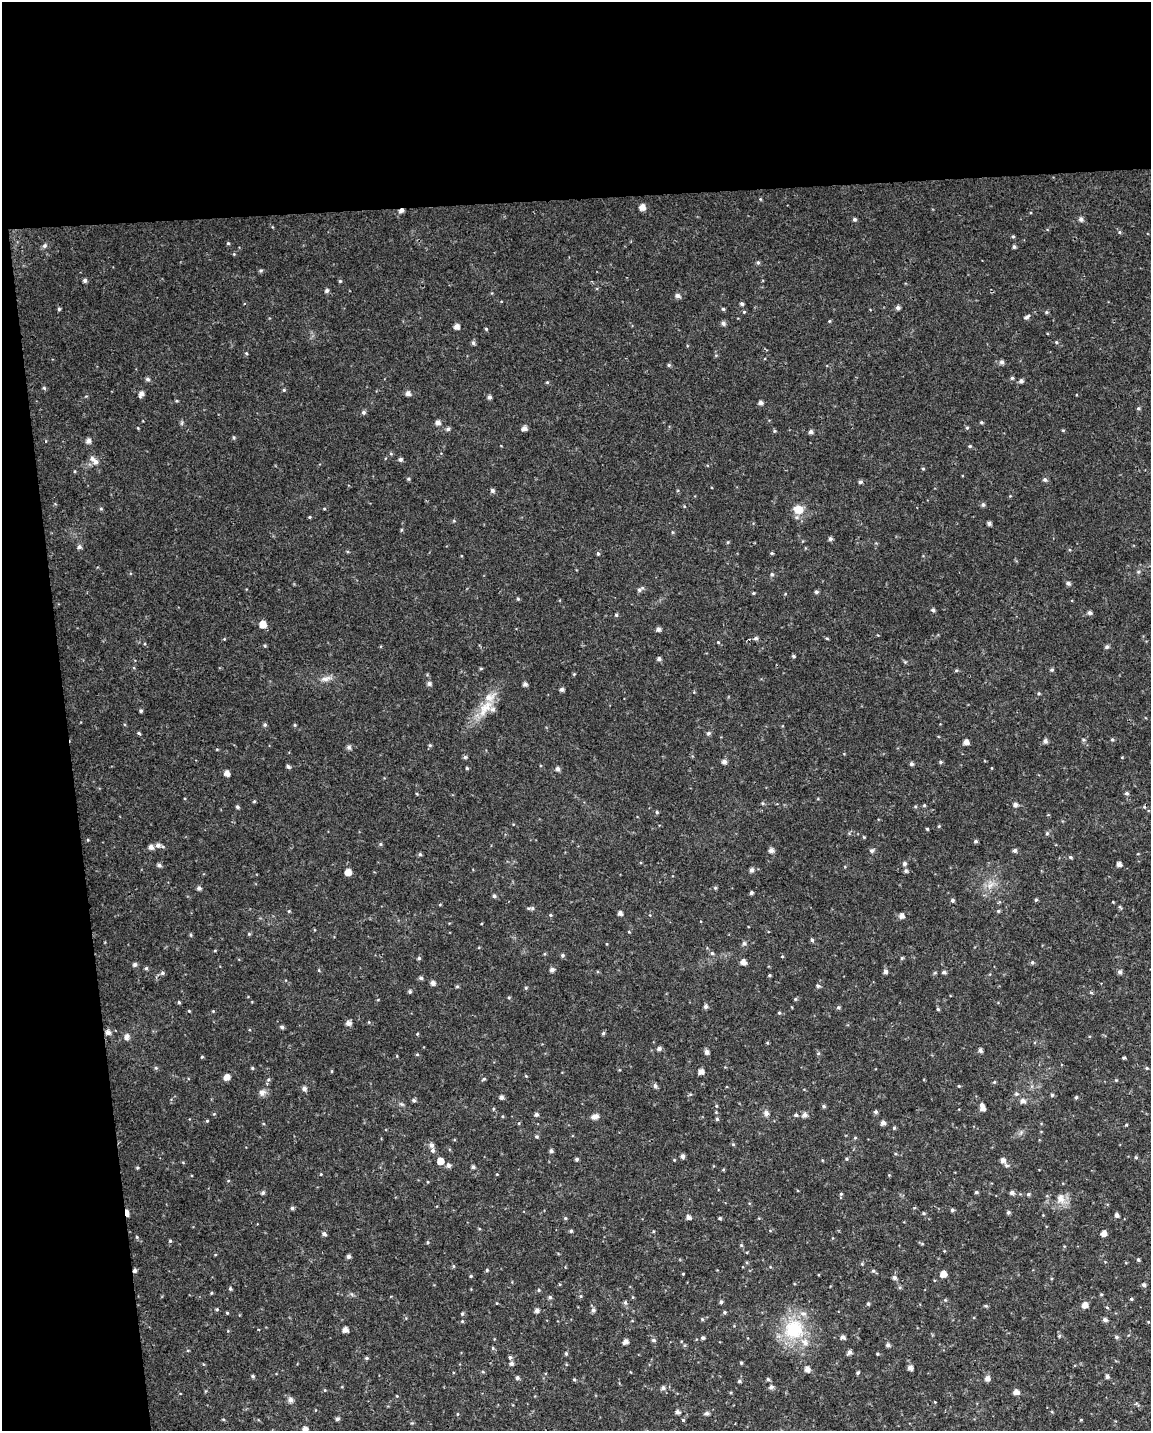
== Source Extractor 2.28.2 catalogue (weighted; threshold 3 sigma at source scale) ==
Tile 1 of 4 x 3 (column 1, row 1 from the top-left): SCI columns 1-1149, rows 2910-4338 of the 4595 x 4347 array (HDU 1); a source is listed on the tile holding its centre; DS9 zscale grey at full resolution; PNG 1153 x 1433 px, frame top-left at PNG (2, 2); no overlay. Shown black and unused: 19% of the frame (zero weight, under 2 of 3 exposures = <1% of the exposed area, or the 3 px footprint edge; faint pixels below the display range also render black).
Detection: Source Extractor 2.28.2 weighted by HDU 2 'WHT'; one run over the whole footprint, this tile lists its part. Background 0.0424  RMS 0.0059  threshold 0.0267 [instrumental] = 3 sigma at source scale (4.5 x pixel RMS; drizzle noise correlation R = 1.50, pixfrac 1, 0.0396/0.0396 arcsec/px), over >= 5 px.
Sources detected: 280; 1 cosmic-ray / hot-pixel residue — not listed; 4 inside a brighter listed object's ellipse — not listed separately; the other 275 listed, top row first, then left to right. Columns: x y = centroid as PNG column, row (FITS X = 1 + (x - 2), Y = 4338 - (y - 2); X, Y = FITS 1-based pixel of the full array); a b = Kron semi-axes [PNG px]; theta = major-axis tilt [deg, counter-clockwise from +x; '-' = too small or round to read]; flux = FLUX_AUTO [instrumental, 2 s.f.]
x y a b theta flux
642 207 5 5 - 3.4
402 210 5 4 - 1.7
854 219 5 5 - 0.84
1081 219 5 5 - 1.4
1013 236 5 3 - 0.57
228 243 4 4 - 0.57
44 246 7 4 72 1
1014 247 4 4 - 0.87
758 262 5 4 - 0.77
85 280 4 4 - 1.3
340 281 4 4 - 0.52
327 291 5 5 - 1.2
678 296 5 5 - 1.6
742 304 4 4 - 0.88
898 308 5 5 - 1.3
59 309 5 4 - 0.68
723 309 4 4 - 0.62
744 312 5 3 - 0.49
1046 312 5 3 - 0.57
1027 317 8 4 39 1.2
723 323 5 5 - 1.3
457 327 5 5 - 2.7
486 329 4 3 - 0.54
1056 342 5 3 - 0.54
473 343 5 4 - 1.1
246 353 4 3 - 0.49
1002 362 5 5 - 1.4
669 365 5 3 - 0.62
1012 378 4 4 - 0.72
147 379 6 4 -1 1.1
1021 381 5 5 - 1.4
44 388 5 4 - 0.61
284 390 5 4 - 0.55
408 393 5 5 - 2
141 394 6 5 - 2
489 397 4 4 - 1.4
760 403 4 4 - 1.5
363 412 5 5 - 1
981 422 4 3 - 0.62
438 423 6 5 - 1.9
524 428 5 5 - 2.3
448 429 5 4 - 1
811 432 5 4 - 1.4
88 441 5 5 - 2
970 446 4 4 - 0.59
400 459 5 4 - 1.1
96 462 8 6 -46 2.2
1045 480 6 5 - 1
860 482 5 4 - 0.97
492 491 5 5 - 1.2
983 505 6 4 -74 1
798 509 11 9 -12 6.6
989 523 4 4 - 1.3
830 539 5 4 - 1.1
79 547 5 5 - 1.3
598 553 5 4 - 0.64
772 553 5 4 - 0.62
772 574 5 4 - 0.81
1068 583 5 4 - 1.3
639 590 5 5 - 0.89
816 592 4 4 - 0.94
753 593 5 3 - 0.46
518 599 5 3 - 0.54
933 610 4 4 - 1
1089 613 5 4 - 1.3
616 615 4 4 - 0.7
263 624 6 5 - 5.2
658 629 5 4 - 1.5
756 638 5 4 - 1.1
265 646 5 3 - 0.55
1107 647 5 5 - 1
659 659 5 4 - 1.1
1052 670 5 4 - 0.73
325 679 8 6 -11 2
429 683 5 4 - 1.3
525 684 5 4 - 1.4
562 689 5 4 - 1.2
488 698 11 8 -7 4.1
485 708 17 9 13 6.3
141 711 4 3 - 0.78
265 725 5 4 - 0.84
139 733 5 4 - 0.64
708 733 5 4 - 0.93
1112 740 4 4 - 0.66
1045 741 5 5 - 1.4
966 742 5 5 - 2.7
430 745 5 3 - 0.55
349 747 5 5 - 1.4
465 757 5 5 - 0.83
724 762 6 5 - 1.7
940 762 5 3 - 0.59
911 764 5 4 - 1
288 766 4 4 - 1.1
467 768 4 3 - 0.6
557 769 5 5 - 1.5
227 773 5 5 - 2.7
1127 793 5 4 - 0.88
924 805 4 3 - 0.55
1015 805 5 5 - 1.5
237 807 5 4 - 0.9
657 812 5 4 - 0.65
927 829 4 3 - 0.48
1047 833 5 4 - 0.68
976 841 5 4 - 0.84
380 844 5 3 - 0.61
158 845 6 5 - 1.6
151 847 5 5 - 2
771 850 5 5 - 2.1
872 850 6 5 - 1.1
1015 850 5 5 - 1.3
420 854 5 5 - 0.72
1071 857 5 4 - 0.74
904 864 5 4 - 1.2
1119 864 4 4 - 2.1
159 865 5 5 - 1.1
752 870 5 5 - 1.5
906 871 6 4 21 0.86
348 872 5 5 - 3.8
199 888 5 4 - 1.3
715 888 5 3 - 0.56
751 893 4 4 - 0.89
494 896 4 4 - 0.91
952 900 4 4 - 0.94
1036 900 4 4 - 0.68
532 908 6 5 - 0.87
998 911 4 4 - 0.65
620 913 4 4 - 1.7
550 915 5 3 - 0.52
901 916 5 5 - 2.4
812 940 5 4 - 0.7
744 943 5 5 - 1.1
712 953 5 4 - 0.7
562 955 5 5 - 0.9
419 958 5 4 - 0.74
902 958 5 3 - 0.57
743 962 5 5 - 2.9
1032 962 5 4 - 0.85
135 964 5 4 - 1.3
146 968 5 4 - 0.71
552 970 5 4 - 1.6
885 972 5 5 - 1.4
944 972 5 4 - 1.1
1120 972 6 5 - 1.2
162 973 5 5 - 0.92
769 975 4 4 - 0.61
421 978 5 4 - 1
433 983 5 5 - 1.8
457 986 5 3 - 0.63
818 986 5 4 - 0.87
410 992 5 4 - 0.79
795 999 5 4 - 0.6
179 1002 4 3 - 0.6
706 1007 5 5 - 1.3
838 1007 5 4 - 0.77
938 1009 4 4 - 0.62
189 1011 3 3 - 0.42
348 1023 5 5 - 2.2
282 1027 5 4 - 1.1
108 1032 6 5 - 2.1
603 1033 5 5 - 0.66
127 1036 7 6 - 2
659 1049 5 5 - 1.3
980 1050 4 4 - 1.5
706 1052 5 4 - 1.8
202 1057 4 3 - 0.5
1124 1058 3 3 - 1
252 1068 4 4 - 0.56
1147 1068 4 4 - 0.55
701 1072 5 4 - 2.8
227 1077 5 5 - 3.7
655 1086 6 5 - 1.2
304 1089 6 5 - 1.6
262 1092 9 7 11 2.1
1052 1095 4 4 - 0.72
501 1097 5 4 - 1.4
1076 1097 4 4 - 0.63
414 1100 6 4 -43 0.86
1022 1101 6 5 - 1.8
824 1106 5 4 - 0.81
982 1107 8 5 -77 3
876 1112 5 4 - 0.95
766 1113 7 7 - 1.5
536 1114 5 4 - 1.1
796 1115 5 4 - 0.86
805 1115 6 5 - 1.8
595 1117 8 5 18 3
717 1119 5 4 - 0.72
883 1123 5 5 - 1.7
894 1128 4 4 - 0.61
537 1137 5 3 - 0.64
431 1145 5 5 - 1.6
433 1150 5 5 - 1.1
551 1151 4 4 - 1.1
682 1156 5 4 - 1.6
1136 1157 5 3 - 0.54
577 1159 4 3 - 0.9
847 1159 4 3 - 0.55
1003 1160 6 5 - 2
440 1161 5 5 - 4.8
449 1165 6 5 - 1.3
473 1167 4 4 - 1.1
976 1192 4 4 - 0.69
263 1193 5 4 - 1
1012 1193 5 5 - 1.5
841 1194 5 4 - 0.65
1028 1194 5 4 - 0.71
1060 1198 9 8 - 3.5
292 1208 5 5 - 0.82
952 1210 5 4 - 0.89
1008 1212 5 4 - 0.82
127 1213 6 3 -83 4.1
1117 1215 4 4 - 1.4
688 1217 5 4 - 1.8
720 1218 4 3 - 0.73
571 1231 4 4 - 0.73
1103 1233 5 4 - 3.1
324 1234 5 4 - 1.3
137 1237 5 3 - 0.53
170 1241 4 4 - 0.62
348 1256 4 4 - 1.3
1138 1260 4 3 - 0.76
487 1270 4 4 - 0.6
135 1271 5 4 - 1.1
873 1271 5 3 - 0.6
943 1274 5 5 - 4.3
471 1276 4 4 - 0.53
894 1278 5 5 - 1.4
1144 1285 5 4 - 1
230 1289 5 4 - 0.65
539 1290 5 3 - 0.5
550 1297 5 4 - 0.84
1131 1299 4 4 - 0.6
625 1302 5 5 - 0.91
721 1302 4 4 - 1
868 1304 4 4 - 0.75
1085 1305 5 5 - 3.3
593 1310 6 5 - 1.1
537 1311 4 4 - 1.9
724 1312 4 4 - 0.7
227 1313 4 3 - 0.51
462 1314 4 4 - 0.7
1105 1320 5 4 - 1.5
793 1329 25 24 - 25
345 1330 4 4 - 2.8
843 1337 5 4 - 1.6
1116 1337 5 4 - 0.76
703 1338 5 4 - 0.86
654 1340 5 4 - 0.9
625 1342 6 5 - 2
888 1345 5 4 - 1.3
849 1352 5 5 - 1.5
566 1353 5 4 - 0.69
510 1357 5 4 - 0.88
366 1358 4 4 - 0.75
741 1363 4 4 - 0.6
511 1364 5 5 - 1.2
910 1368 5 4 - 1.8
807 1369 5 5 - 2.5
858 1373 4 4 - 0.76
253 1376 5 4 - 0.8
1107 1376 4 4 - 1.2
517 1378 5 4 - 1.1
987 1378 5 5 - 2.3
574 1379 5 3 - 0.55
768 1379 5 4 - 0.75
739 1381 4 4 - 0.86
771 1387 5 5 - 1.5
663 1388 6 4 -89 1.2
1016 1392 5 5 - 2.9
290 1400 6 5 - 2.1
677 1412 5 4 - 1.4
707 1413 5 5 - 1.4
337 1419 4 4 - 1.2
683 1420 4 4 - 0.58
305 1429 4 4 - 3
Overlapping masked pixels (flux is a lower limit): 3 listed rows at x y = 402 210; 127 1213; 135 1271
Isophote crosses this tile's border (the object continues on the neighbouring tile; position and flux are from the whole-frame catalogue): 1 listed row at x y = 305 1429
Unlisted compact peaks at least as high as the median listed source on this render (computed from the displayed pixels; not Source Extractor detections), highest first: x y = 794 656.